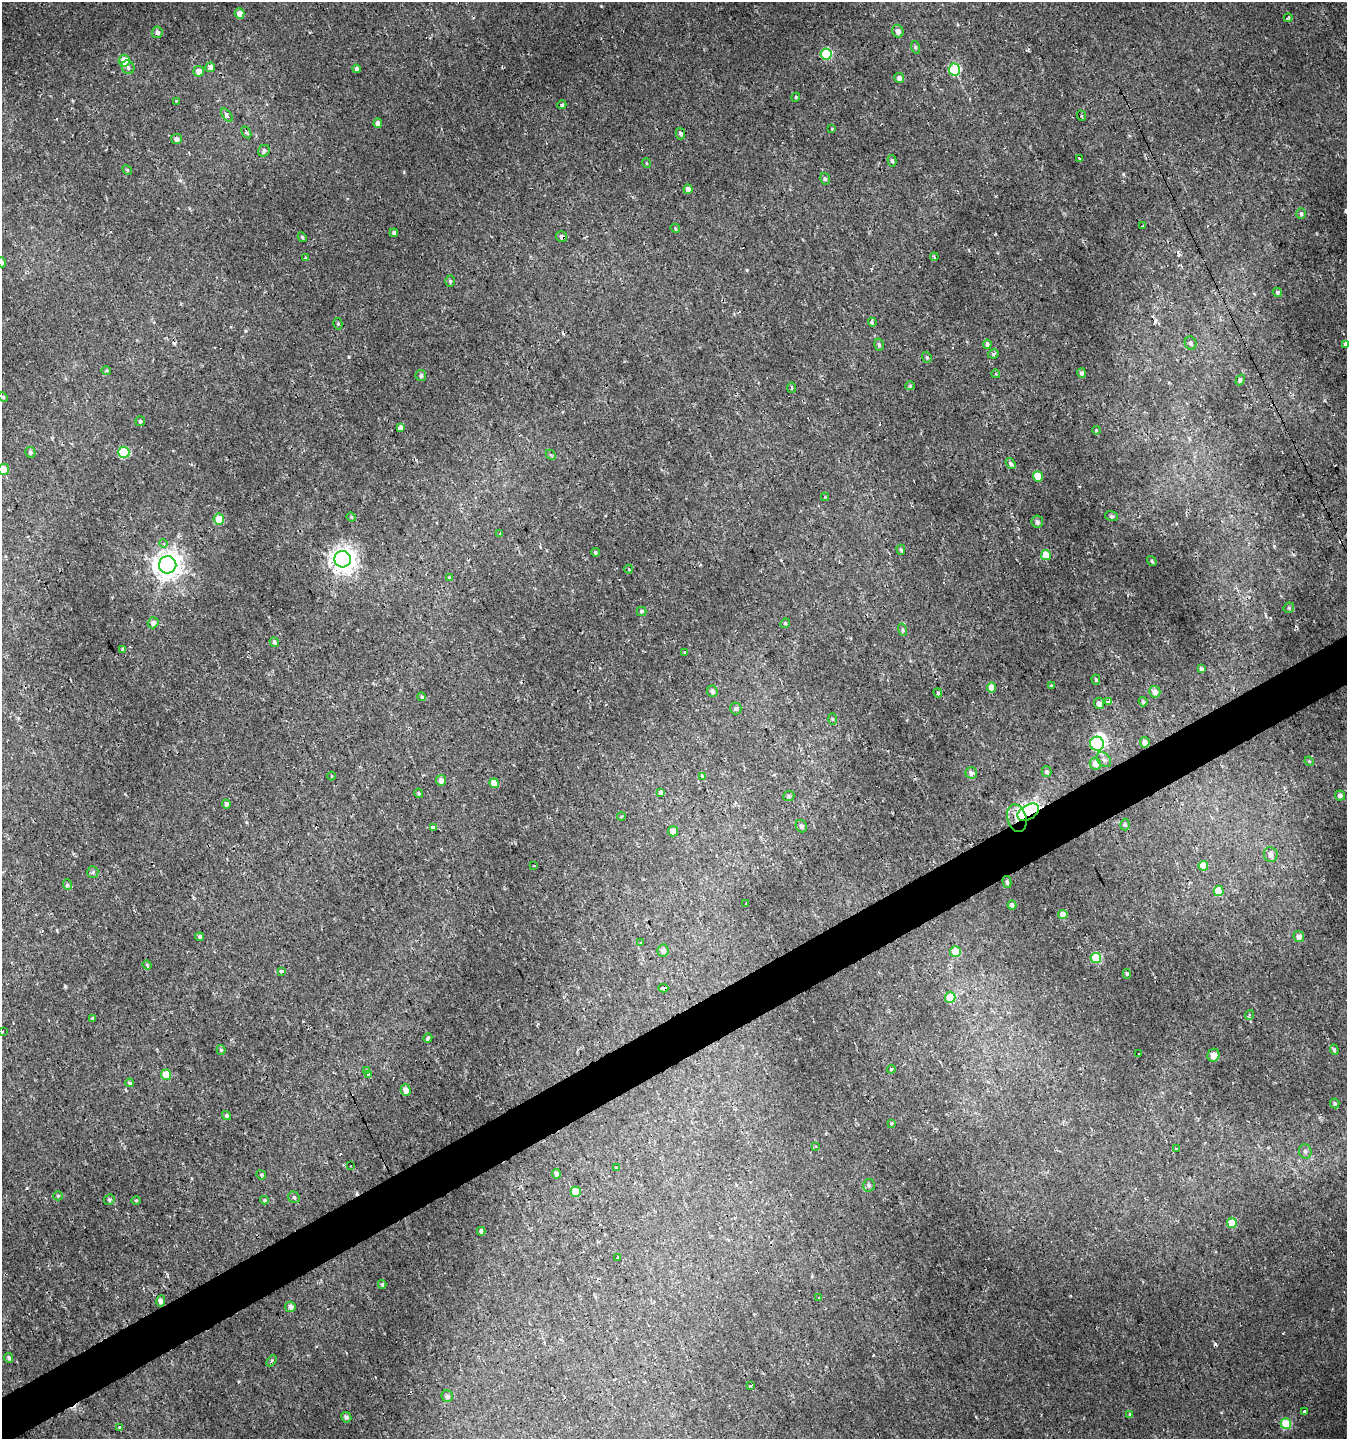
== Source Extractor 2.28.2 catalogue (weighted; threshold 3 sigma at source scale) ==
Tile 7 of 4 x 4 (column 3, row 2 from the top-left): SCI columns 2845-4189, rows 2875-4311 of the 5629 x 5748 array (HDU 1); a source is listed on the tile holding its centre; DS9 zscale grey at full resolution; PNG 1349 x 1441 px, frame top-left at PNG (2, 2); each listed source drawn as its Kron ellipse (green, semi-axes under 4 px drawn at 4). Shown black and unused: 3% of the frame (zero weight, under 2 of 3 exposures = <1% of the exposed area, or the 3 px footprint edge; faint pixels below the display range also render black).
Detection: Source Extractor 2.28.2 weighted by HDU 2 'WHT'; one run over the whole footprint, this tile lists its part. Background 0.00239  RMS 0.0018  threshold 0.00792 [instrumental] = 3 sigma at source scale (4.5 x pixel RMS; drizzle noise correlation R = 1.50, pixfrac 1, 0.0396/0.0396 arcsec/px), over >= 5 px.
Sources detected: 206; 1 inside a brighter object's white glare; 12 cosmic-ray / hot-pixel residue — neither listed nor drawn; the other 193 listed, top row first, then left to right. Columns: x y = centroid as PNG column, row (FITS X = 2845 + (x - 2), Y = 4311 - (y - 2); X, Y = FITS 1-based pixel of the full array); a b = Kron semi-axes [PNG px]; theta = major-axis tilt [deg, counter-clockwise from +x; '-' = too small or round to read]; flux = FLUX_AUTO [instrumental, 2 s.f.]
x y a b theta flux
240 14 5 5 - 1.3
1288 18 4 4 - 0.49
898 31 6 5 - 0.89
157 32 6 5 - 0.46
915 47 6 4 -72 0.21
826 54 5 5 - 8.9
124 61 6 5 - 2.9
128 67 7 6 - 0.47
210 67 5 5 - 1.2
356 69 4 3 - 0.39
954 69 6 6 - 13
199 71 5 5 - 1.2
899 78 5 5 - 0.68
796 97 4 3 - 0.17
176 101 3 2 - 0.16
562 105 4 3 - 0.45
227 115 8 4 -53 1.3
1082 116 5 3 - 0.23
378 123 5 4 - 0.76
832 129 4 4 - 0.18
246 132 6 4 -59 0.49
680 134 6 4 -77 0.52
176 139 5 5 - 0.68
264 151 6 5 - 0.48
1079 158 3 2 - 0.52
892 161 6 4 -77 0.35
646 163 5 3 - 0.16
127 170 5 4 - 0.27
825 179 6 4 -73 0.31
688 189 5 4 - 1
1301 214 5 4 - 0.3
1143 226 3 2 - 0.16
675 228 5 3 - 0.17
394 233 4 4 - 0.46
302 237 5 4 - 0.24
561 237 5 5 - 0.5
934 257 4 3 - 0.28
305 258 3 3 - 0.2
2 262 5 4 - 0.42
450 281 5 4 - 0.29
1277 292 5 4 - 0.29
872 322 4 4 - 0.57
338 324 6 4 -76 0.26
1191 343 7 5 -66 0.48
987 344 5 4 - 0.56
1345 344 4 3 - 2.4
879 345 6 4 -73 0.31
993 354 5 4 - 0.25
927 357 5 4 - 0.25
106 370 5 3 - 0.18
1081 373 5 4 - 0.46
996 374 4 3 - 0.18
421 375 5 5 - 0.36
1240 380 6 4 61 0.38
910 386 4 4 - 0.2
791 388 5 3 - 0.23
3 397 5 4 - 0.21
140 421 5 4 - 0.29
400 428 3 3 - 29
1096 430 4 3 - 0.17
30 452 5 5 - 0.36
124 452 5 5 - 11
551 455 6 4 -44 0.21
1010 464 6 4 -55 0.43
3 469 5 5 - 2.4
1038 476 5 5 - 2.8
825 497 4 4 - 0.16
1111 516 6 5 - 0.36
351 517 5 4 - 0.23
219 519 6 5 - 3.4
1037 522 6 6 - 0.46
500 533 3 2 - 0.26
163 543 4 4 - 0.52
901 550 5 4 - 0.26
595 552 4 4 - 0.37
1046 555 5 5 - 2.7
343 559 8 8 - 180
1152 561 5 3 - 0.19
168 565 9 8 - 200
629 569 4 4 - 0.18
449 577 4 4 - 0.16
1289 608 5 5 - 0.28
642 612 5 4 - 0.28
153 623 5 5 - 0.69
785 623 5 4 - 0.24
903 630 6 4 -75 0.3
274 642 5 4 - 0.37
123 649 4 3 - 0.34
685 652 4 2 - 0.13
1201 669 4 3 - 0.45
1096 680 5 4 - 0.23
1051 686 3 2 - 0.21
992 687 5 4 - 1.7
712 691 6 5 - 0.55
1155 692 6 5 - 0.95
938 693 4 3 - 0.34
422 697 4 4 - 0.32
1109 701 3 3 - 4.9
1143 702 5 4 - 0.31
1099 703 5 5 - 0.73
736 708 6 6 - 0.48
832 719 6 4 -88 0.22
1145 742 5 4 - 0.79
1097 744 7 7 - 21
1104 759 8 6 -47 0.61
1309 761 5 4 - 0.18
1095 764 6 5 - 1.5
1046 772 5 5 - 0.35
971 773 6 5 - 0.74
331 776 4 3 - 0.12
702 776 4 3 - 0.87
441 780 5 5 - 0.93
494 783 5 4 - 2.5
661 792 4 4 - 0.53
419 793 5 4 - 0.27
1340 795 5 5 - 0.55
789 796 6 5 - 0.28
226 804 4 4 - 0.63
1028 812 12 7 30 46
621 817 4 3 - 0.17
1017 818 14 9 -74 2.1
1125 825 6 4 -86 0.3
801 826 6 5 - 0.41
433 828 4 3 - 1.4
673 831 5 5 - 1.4
1271 854 7 6 - 1
534 866 3 2 - 0.18
1203 866 5 5 - 2.7
93 872 6 5 - 0.29
1007 882 6 4 -75 0.33
67 885 5 3 - 0.28
1219 891 5 5 - 3.8
746 904 3 3 - 2.7
1012 905 4 4 - 0.59
1063 914 5 4 - 1.5
1299 936 5 5 - 0.98
200 937 4 3 - 0.53
641 943 3 3 - 0.35
663 950 6 5 - 0.84
955 952 5 5 - 3.1
1096 958 5 5 - 7.2
147 965 4 3 - 0.2
281 971 3 3 - 1.1
1127 974 5 4 - 0.25
663 988 5 4 - 3.7
950 997 5 5 - 4.7
1249 1015 5 3 - 0.21
92 1018 3 3 - 0.19
2 1031 3 3 - 0.67
428 1038 4 3 - 0.51
221 1050 5 4 - 0.32
1334 1050 5 4 - 0.28
1139 1054 3 2 - 0.29
1213 1055 7 5 70 1.7
891 1069 4 3 - 0.21
367 1071 4 3 - 0.38
369 1074 3 3 - 1.4
166 1075 5 5 - 4.2
129 1083 4 3 - 0.23
406 1090 6 5 - 1.2
1335 1103 5 4 - 0.28
226 1116 5 4 - 0.39
891 1123 3 3 - 0.36
815 1146 4 3 - 0.22
1176 1149 3 3 - 2
1305 1151 7 6 - 0.53
351 1166 3 2 - 0.17
617 1168 4 3 - 0.24
556 1174 5 4 - 0.74
261 1175 5 4 - 0.22
869 1185 6 6 - 0.4
576 1192 5 5 - 2.9
58 1196 5 4 - 0.21
294 1197 6 5 - 0.38
109 1200 5 5 - 0.32
136 1200 4 3 - 0.16
264 1200 4 3 - 0.24
1232 1223 5 5 - 4.1
481 1231 4 4 - 0.53
618 1258 3 3 - 0.95
382 1284 4 3 - 0.28
819 1297 3 2 - 0.12
161 1301 5 4 - 0.82
290 1307 5 5 - 0.6
9 1358 5 4 - 0.46
272 1361 6 4 48 0.26
750 1386 3 3 - 0.72
447 1396 6 5 - 0.45
1305 1412 3 3 - 6.7
1130 1414 4 3 - 0.27
346 1417 5 5 - 0.5
1286 1424 5 5 - 7.6
119 1427 3 3 - 0.18
Overlapping masked pixels (flux is a lower limit): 4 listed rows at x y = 561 237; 1028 812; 1017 818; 663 988
Isophote crosses this tile's border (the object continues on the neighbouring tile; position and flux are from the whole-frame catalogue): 4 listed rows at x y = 2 262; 1345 344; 3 469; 2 1031